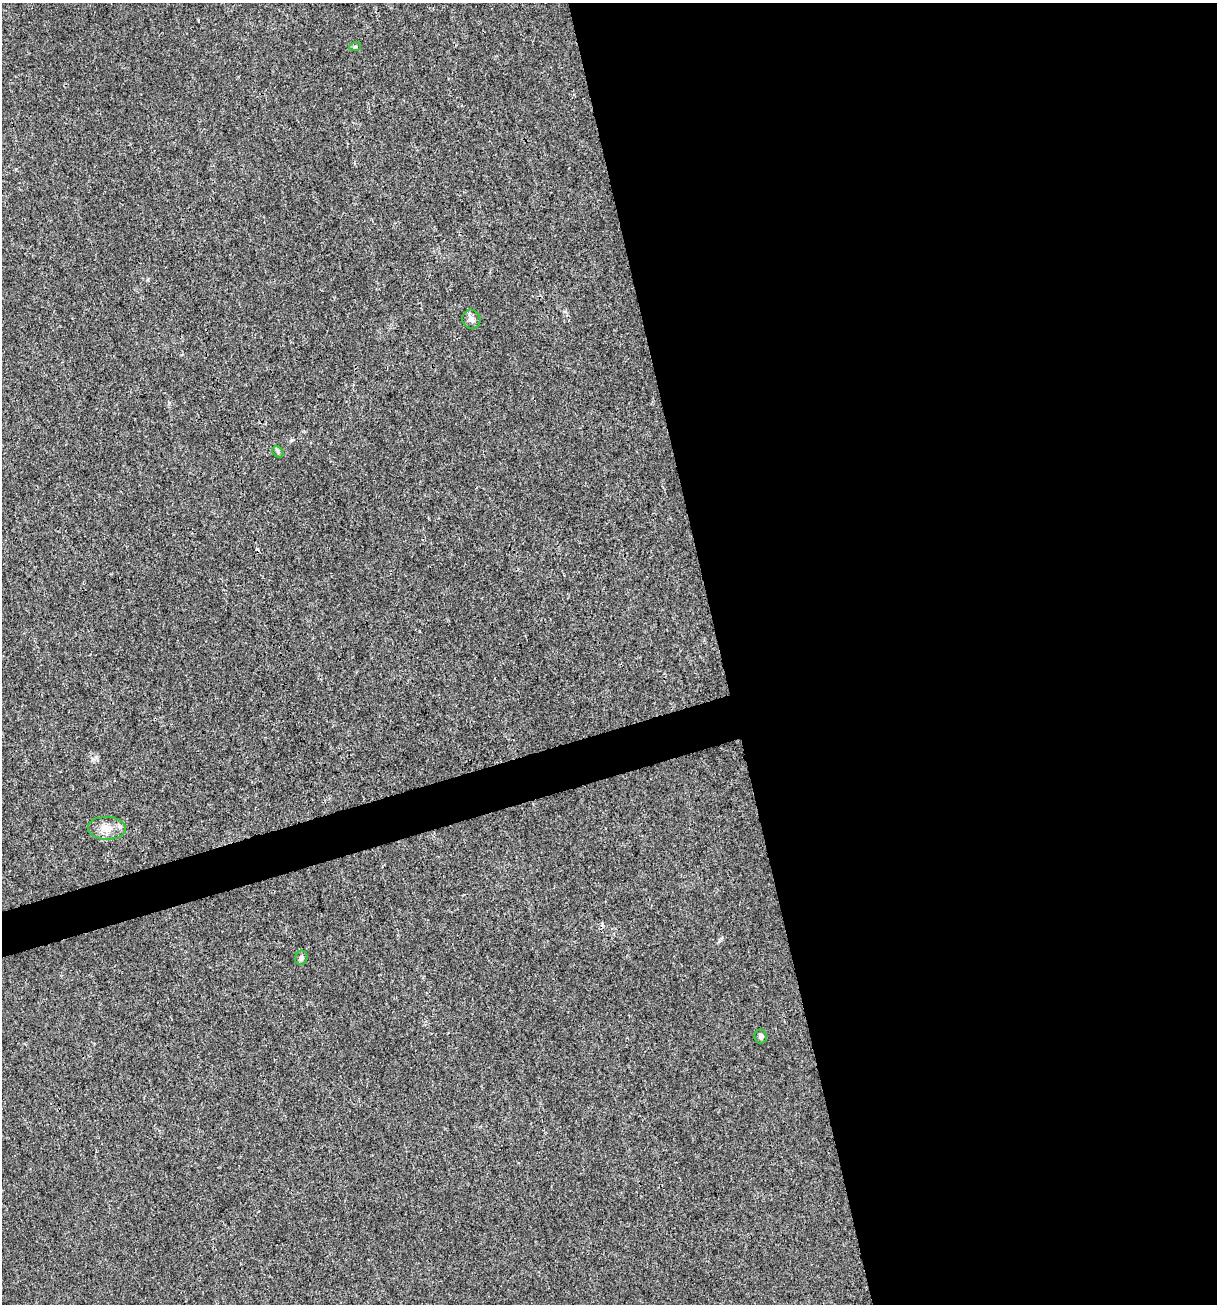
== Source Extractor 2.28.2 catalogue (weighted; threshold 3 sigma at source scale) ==
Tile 8 of 4 x 4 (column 4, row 2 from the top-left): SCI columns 3747-4961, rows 2603-3904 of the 5012 x 5207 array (HDU 1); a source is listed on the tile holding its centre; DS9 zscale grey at full resolution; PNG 1219 x 1306 px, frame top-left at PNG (2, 3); each listed source drawn as its Kron ellipse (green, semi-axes under 4 px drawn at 4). Shown black and unused: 43% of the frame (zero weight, under 3 of 4 exposures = <1% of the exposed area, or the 3 px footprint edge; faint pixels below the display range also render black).
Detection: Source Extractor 2.28.2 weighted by HDU 2 'WHT'; one run over the whole footprint, this tile lists its part. Background 0.00294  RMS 0.0027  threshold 0.0121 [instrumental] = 3 sigma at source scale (4.5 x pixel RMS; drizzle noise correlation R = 1.50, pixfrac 1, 0.0396/0.0396 arcsec/px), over >= 5 px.
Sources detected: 7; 1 cosmic-ray / hot-pixel residue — neither listed nor drawn; the other 6 listed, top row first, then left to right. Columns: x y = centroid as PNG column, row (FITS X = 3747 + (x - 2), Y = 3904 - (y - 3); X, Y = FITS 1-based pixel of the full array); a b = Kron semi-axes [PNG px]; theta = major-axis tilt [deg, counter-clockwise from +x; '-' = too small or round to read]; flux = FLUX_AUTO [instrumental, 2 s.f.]
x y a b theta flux
355 47 6 4 18 0.31
471 319 10 9 - 1.2
278 452 6 4 -48 0.44
107 828 19 11 -2 3.4
301 958 7 6 - 0.84
761 1036 7 6 - 0.83